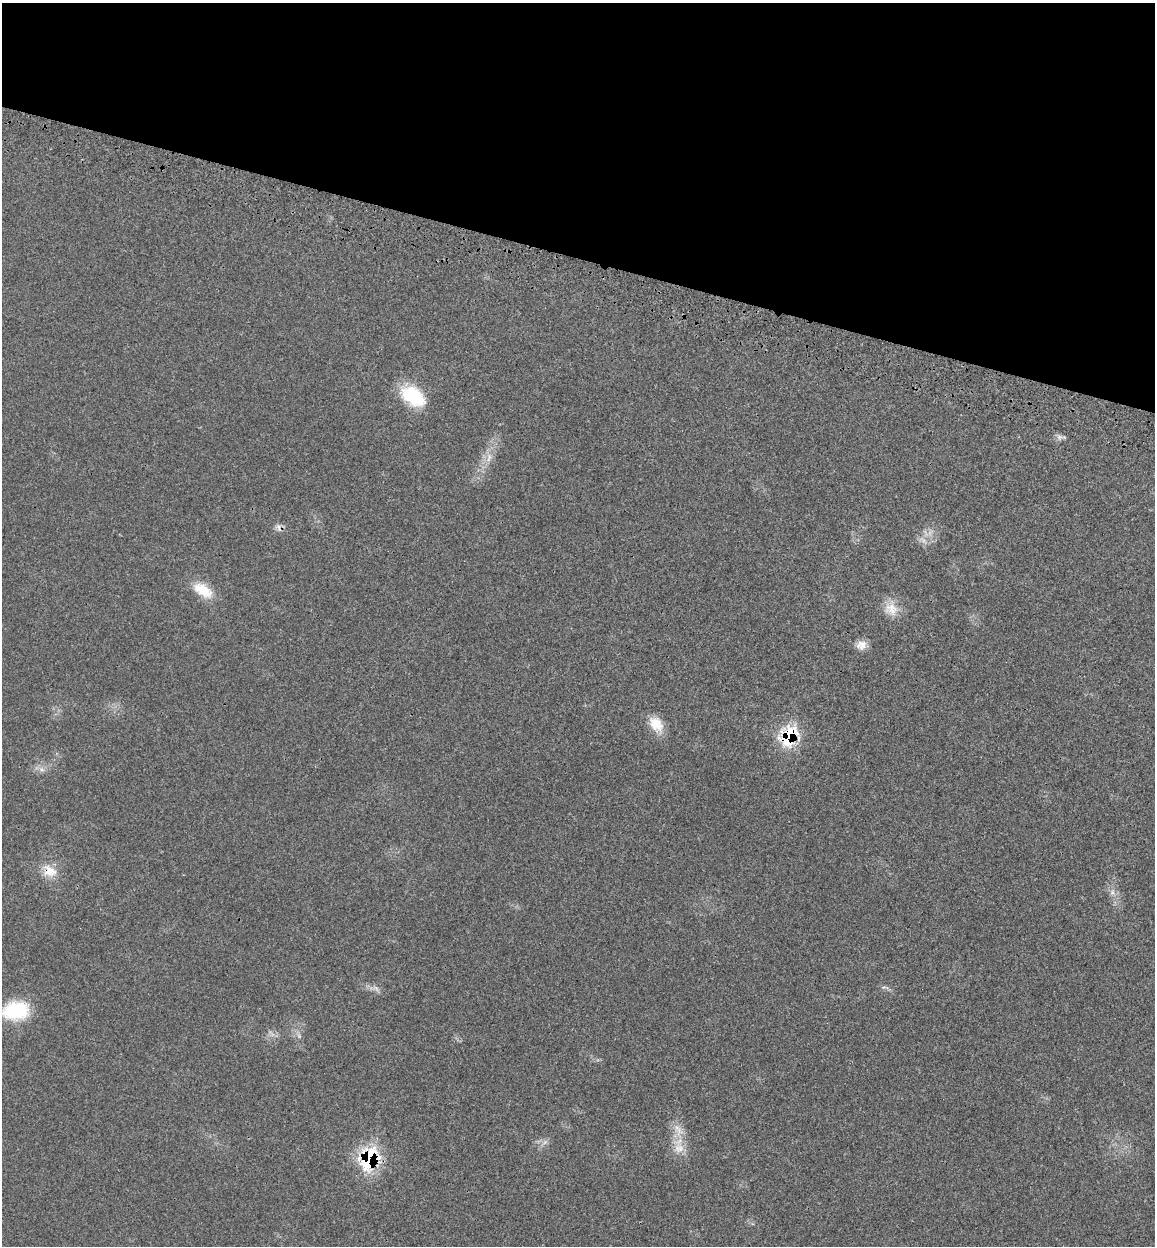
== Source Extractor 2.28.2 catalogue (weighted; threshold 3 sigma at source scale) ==
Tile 2 of 4 x 4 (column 2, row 1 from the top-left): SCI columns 1352-2504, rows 3824-5067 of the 5140 x 5154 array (HDU 1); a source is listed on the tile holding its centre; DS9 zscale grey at full resolution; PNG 1157 x 1248 px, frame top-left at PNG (2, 3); no overlay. Shown black and unused: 21% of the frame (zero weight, under 3 of 4 exposures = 8% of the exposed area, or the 3 px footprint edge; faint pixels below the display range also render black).
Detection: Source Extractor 2.28.2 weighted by HDU 2 'WHT'; one run over the whole footprint, this tile lists its part. Background 0.0232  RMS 0.0034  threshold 0.0153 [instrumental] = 3 sigma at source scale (4.5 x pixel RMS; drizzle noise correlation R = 1.50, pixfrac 1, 0.05/0.05 arcsec/px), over >= 5 px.
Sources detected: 20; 3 too faint to see at this stretch — not listed; the other 17 listed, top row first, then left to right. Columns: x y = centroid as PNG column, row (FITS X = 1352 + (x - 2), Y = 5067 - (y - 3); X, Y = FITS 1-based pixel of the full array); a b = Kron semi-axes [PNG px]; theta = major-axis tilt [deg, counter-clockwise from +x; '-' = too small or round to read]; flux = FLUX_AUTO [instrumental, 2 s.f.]
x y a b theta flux
413 396 31 19 -35 16
1059 437 10 8 5 1.3
489 458 15 7 74 2.8
279 528 13 5 -67 1.3
203 590 27 14 -34 8.2
891 609 21 17 -38 5.4
862 645 13 11 8 2.8
656 724 23 15 -55 6.1
789 736 17 14 58 23
42 769 8 5 -30 1.2
49 871 21 15 -26 6
1112 892 7 6 - 1.1
376 988 10 6 -41 1.3
16 1011 32 22 7 17
678 1130 21 10 -59 4.4
679 1148 16 14 -72 4.8
369 1159 20 16 69 30
Overlapping masked pixels (flux is a lower limit): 3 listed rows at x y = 789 736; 49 871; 369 1159